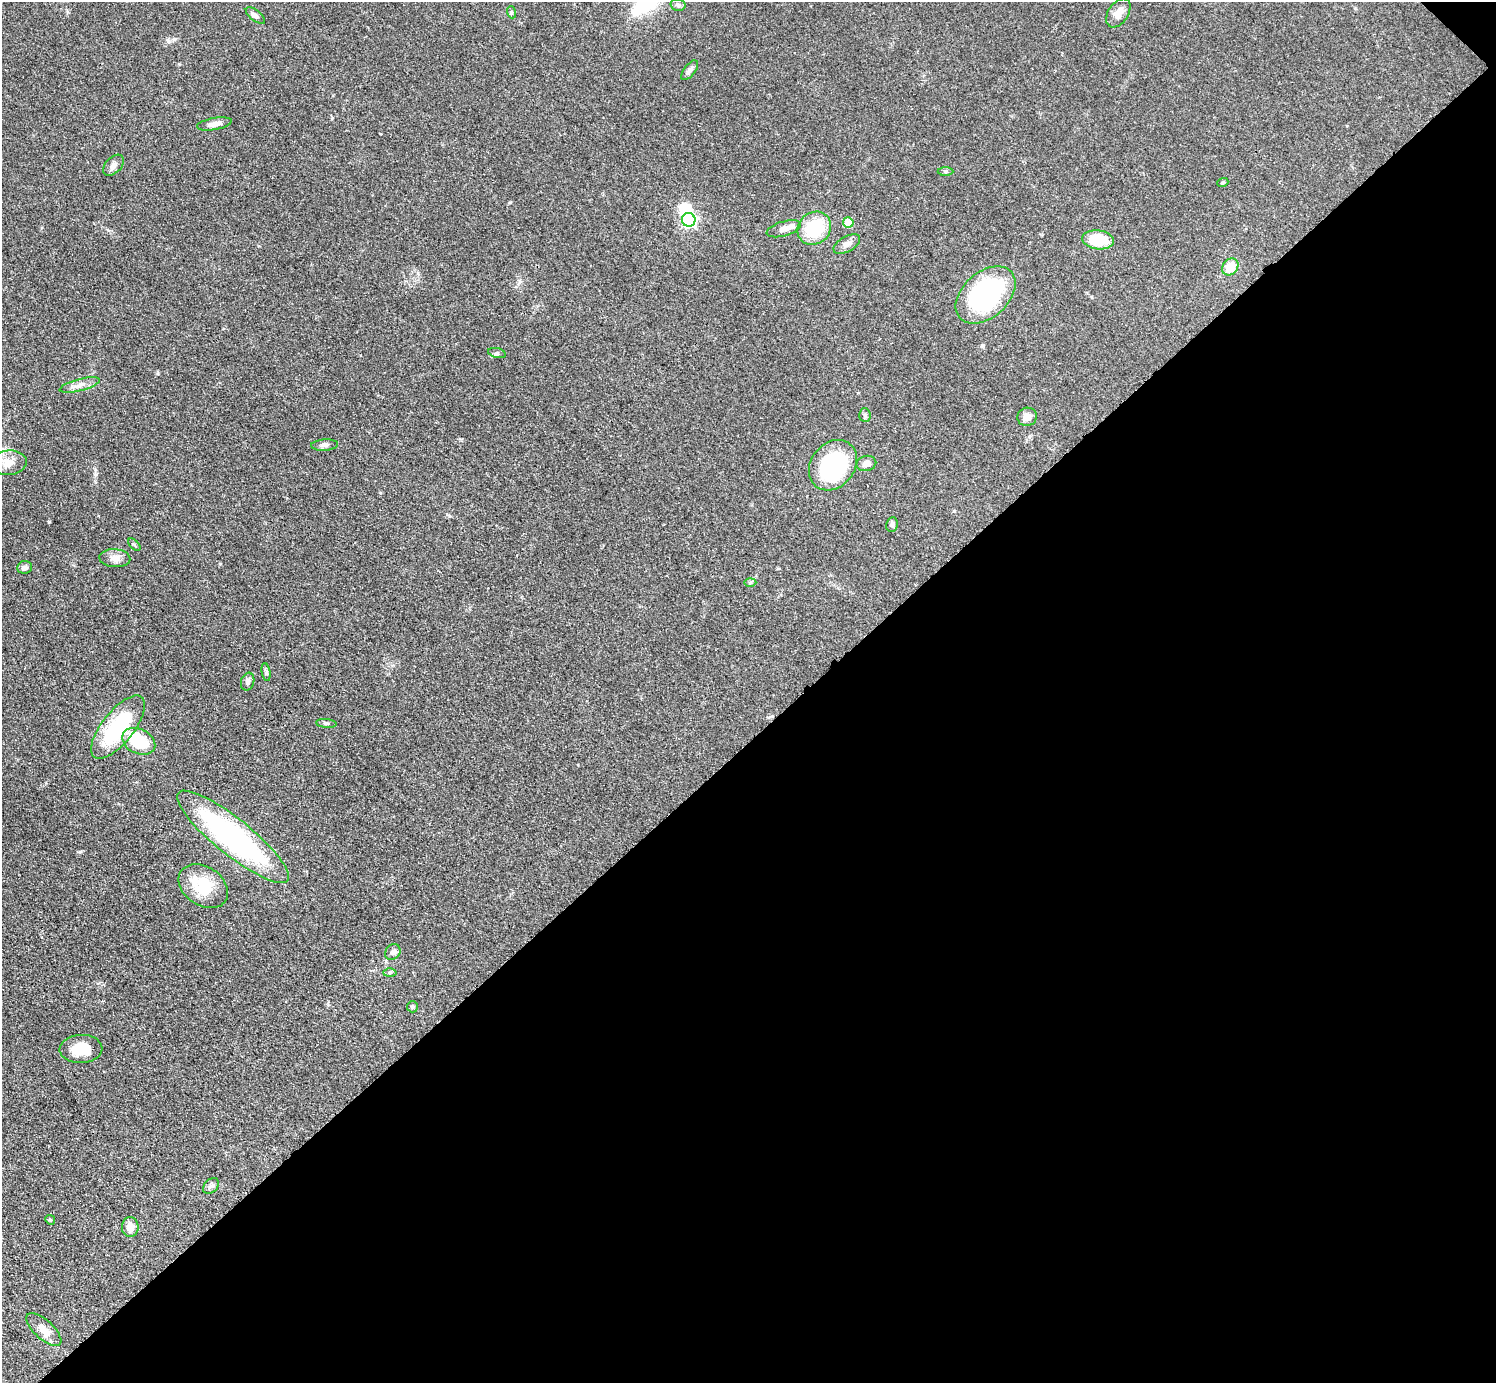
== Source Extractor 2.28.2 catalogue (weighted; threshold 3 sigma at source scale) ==
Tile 12 of 4 x 4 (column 4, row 3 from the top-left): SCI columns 4490-5983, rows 1689-3069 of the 5993 x 5993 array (HDU 1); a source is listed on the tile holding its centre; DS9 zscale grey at full resolution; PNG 1498 x 1385 px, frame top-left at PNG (2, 2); each listed source drawn as its Kron ellipse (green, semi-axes under 4 px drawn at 4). Shown black and unused: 47% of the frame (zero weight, under 3 of 4 exposures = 1% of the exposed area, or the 3 px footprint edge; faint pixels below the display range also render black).
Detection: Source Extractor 2.28.2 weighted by HDU 2 'WHT'; one run over the whole footprint, this tile lists its part. Background 0.0501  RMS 0.0052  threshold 0.0236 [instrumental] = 3 sigma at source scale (4.5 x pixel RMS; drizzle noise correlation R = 1.50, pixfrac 1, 0.05/0.05 arcsec/px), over >= 5 px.
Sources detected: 47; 1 inside a brighter object's white glare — neither listed nor drawn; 1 inside a brighter listed object's ellipse — not listed separately; the other 45 listed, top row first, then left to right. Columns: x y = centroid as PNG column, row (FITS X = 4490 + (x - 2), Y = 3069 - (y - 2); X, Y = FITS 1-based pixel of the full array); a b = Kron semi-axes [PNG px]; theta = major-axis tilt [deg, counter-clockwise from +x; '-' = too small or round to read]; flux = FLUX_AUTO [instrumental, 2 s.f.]
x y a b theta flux
678 5 7 5 -13 1.2
511 12 6 4 -72 0.79
1118 13 16 10 56 4.7
255 16 11 5 -39 1.6
690 70 11 5 52 1.8
214 124 17 6 10 3.3
113 165 12 8 45 2.4
945 171 8 4 -1 0.78
1223 182 5 3 - 0.59
689 220 7 6 - 100
848 222 5 5 - 11
814 228 18 15 43 24
784 229 18 7 17 3.1
1098 240 16 9 -8 19
847 244 14 7 29 2.7
1230 267 9 7 51 8.8
985 295 34 22 42 82
497 353 9 4 -12 1.1
80 385 21 6 15 3.5
865 415 7 5 -87 1.1
1027 417 10 9 - 4
325 445 13 5 3 1.8
9 463 18 12 4 6.5
866 463 10 7 13 3.2
833 465 27 21 51 61
892 524 7 6 - 1.3
134 545 8 3 -45 0.66
115 558 15 9 -5 3.6
25 567 7 6 - 1.7
750 582 6 4 2 0.76
266 672 9 4 -81 0.98
248 682 9 6 73 1.9
326 723 10 4 -5 1
118 727 38 16 51 46
139 741 17 12 -26 22
233 837 70 18 -39 120
203 886 27 19 -33 21
393 952 8 7 - 2
390 973 6 4 2 0.79
412 1007 6 5 - 0.91
81 1049 21 14 3 10
211 1186 9 6 45 1.6
50 1220 5 4 - 0.64
130 1227 10 8 89 4.8
44 1330 22 9 -43 6.1
Isophote crosses this tile's border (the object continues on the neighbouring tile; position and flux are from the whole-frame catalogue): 1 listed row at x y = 9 463
Unlisted compact peaks at least as high as the median listed source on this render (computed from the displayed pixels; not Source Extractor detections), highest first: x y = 80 852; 158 373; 510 202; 168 41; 96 474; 954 511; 418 273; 332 118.